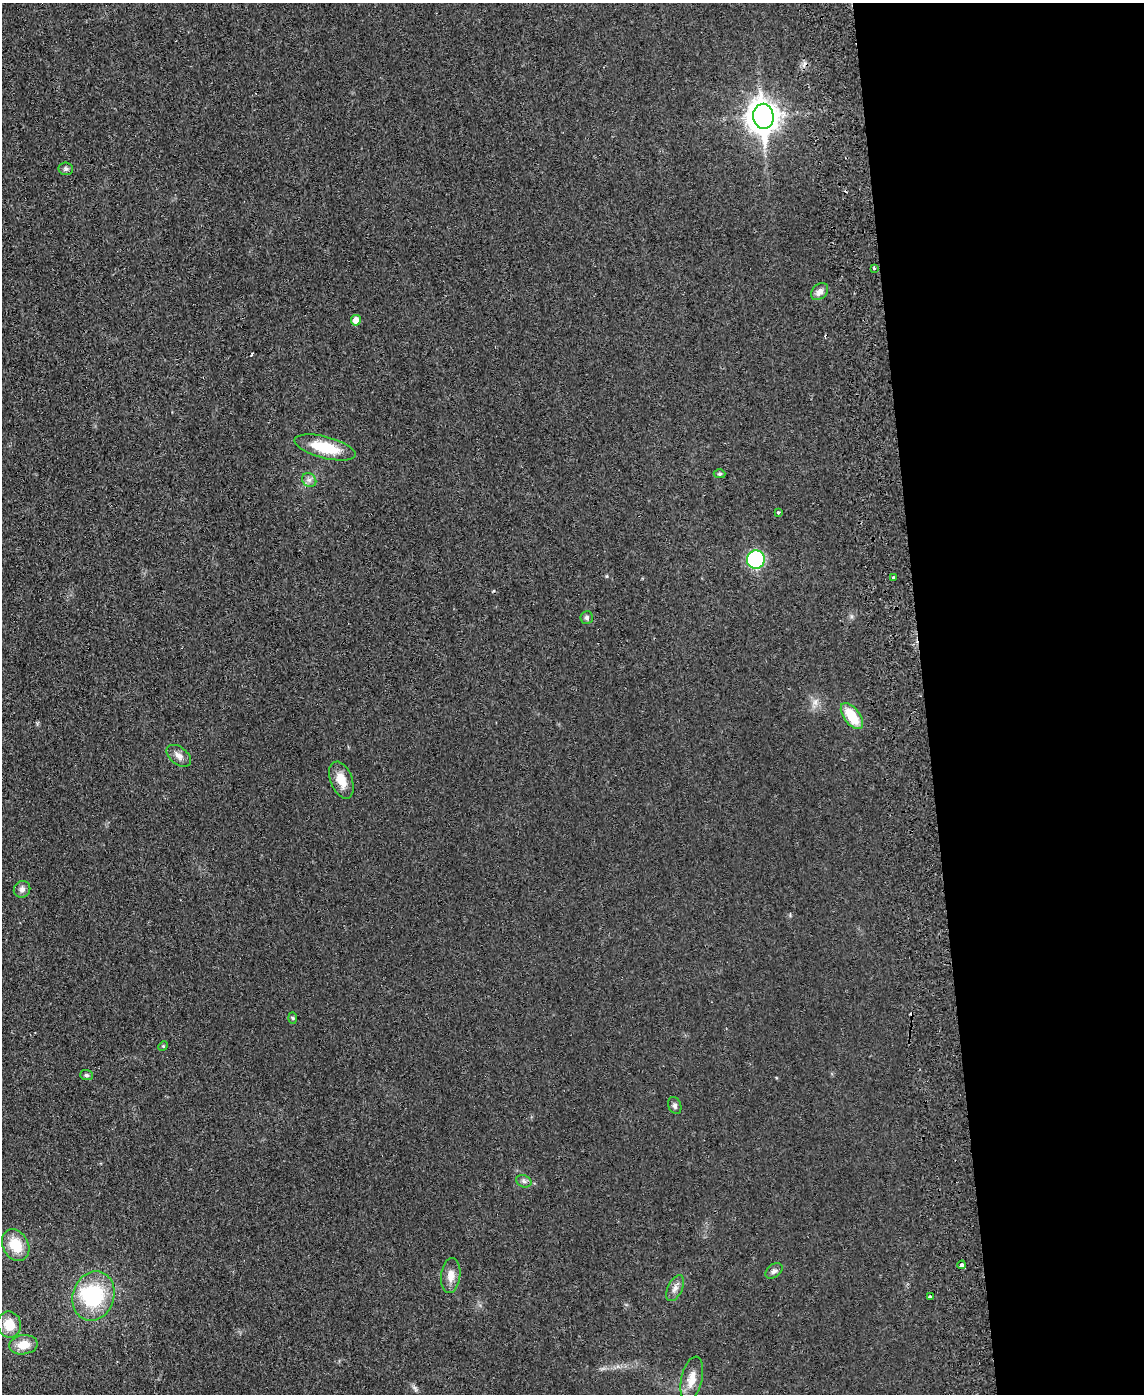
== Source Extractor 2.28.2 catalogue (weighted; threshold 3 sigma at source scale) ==
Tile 8 of 4 x 3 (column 4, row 2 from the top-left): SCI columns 3484-4625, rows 1635-3026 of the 4682 x 4559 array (HDU 1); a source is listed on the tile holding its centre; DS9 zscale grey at full resolution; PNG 1146 x 1396 px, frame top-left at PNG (2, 3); each listed source drawn as its Kron ellipse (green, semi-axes under 4 px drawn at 4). Shown black and unused: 19% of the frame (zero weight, under 2 of 3 exposures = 3% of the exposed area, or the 3 px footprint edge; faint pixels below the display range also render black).
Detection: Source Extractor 2.28.2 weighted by HDU 2 'WHT'; one run over the whole footprint, this tile lists its part. Background 0.0304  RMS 0.0045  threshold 0.0205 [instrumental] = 3 sigma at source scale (4.5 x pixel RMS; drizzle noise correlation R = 1.50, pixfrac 1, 0.05/0.05 arcsec/px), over >= 5 px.
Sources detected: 34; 1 inside a brighter object's white glare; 2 cosmic-ray / hot-pixel residue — neither listed nor drawn; the other 31 listed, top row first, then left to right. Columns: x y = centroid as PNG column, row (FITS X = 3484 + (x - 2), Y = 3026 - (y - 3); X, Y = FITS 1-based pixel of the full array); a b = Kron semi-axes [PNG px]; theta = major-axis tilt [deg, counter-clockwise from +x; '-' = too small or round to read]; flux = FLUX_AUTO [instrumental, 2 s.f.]
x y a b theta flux
763 116 12 10 -83 600
66 169 7 6 - 1.1
874 268 3 3 - 0.63
820 292 10 7 45 2.4
356 320 5 5 - 3.5
325 447 31 10 -15 16
719 474 6 4 1 0.67
309 480 8 6 -43 1.4
778 512 3 3 - 0.58
756 559 9 9 - 37
893 578 3 3 - 0.51
587 618 6 6 - 1
852 716 15 8 -53 14
179 756 14 8 -37 2.7
341 780 19 11 -69 6.5
22 889 8 8 - 1.9
293 1018 6 4 -88 0.54
163 1046 5 4 - 0.53
87 1075 6 5 - 0.9
675 1106 9 6 -68 1.3
524 1181 8 6 -23 1.2
16 1245 17 12 -61 11
962 1265 4 3 - 2.4
774 1271 9 6 36 1.5
451 1276 17 9 83 4.4
675 1288 14 7 64 2.4
93 1296 25 20 71 33
930 1297 4 3 - 0.63
9 1325 13 11 -79 8.2
23 1345 14 9 7 7.1
692 1379 22 10 77 6